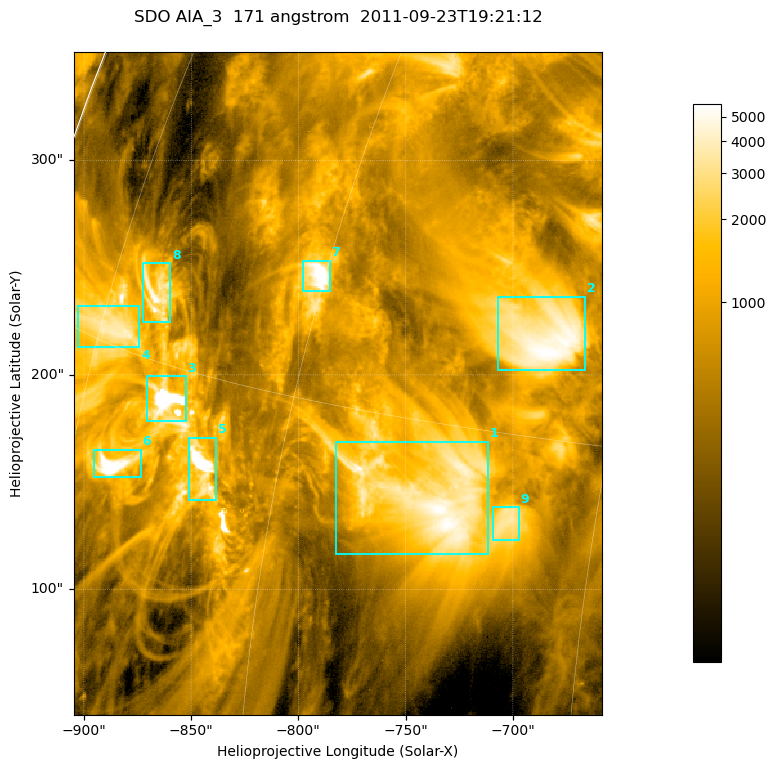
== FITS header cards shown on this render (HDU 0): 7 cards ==
TELESCOP= 'SDO     '           /
INSTRUME= 'AIA_3   '           /
WAVELNTH=                  171 /
WAVEUNIT= 'angstrom'           /
DATE-OBS= '2011-09-23T19:21:12.34' /
CTYPE1  = 'HPLN-TAN'           /
CTYPE2  = 'HPLT-TAN'           /

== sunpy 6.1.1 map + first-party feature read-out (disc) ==
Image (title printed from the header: SDO AIA_3  171 angstrom  2011-09-23T19:21:12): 411 x 515 px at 0.599 arcsec/px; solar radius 957 arcsec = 1596 px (partial field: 2.6% of the solar disc is inside the frame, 100% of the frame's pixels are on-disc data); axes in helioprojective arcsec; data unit not stated in the header (colour bar unlabelled)
Pointing: header CRPIX1/2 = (2051.64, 2049.57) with CRVAL1/2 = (0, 0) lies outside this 411 x 515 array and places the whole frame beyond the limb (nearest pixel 1.41 R_sun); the SolarSoft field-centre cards XCEN/YCEN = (-781.6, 196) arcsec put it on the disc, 1311 arcsec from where CRPIX/CRVAL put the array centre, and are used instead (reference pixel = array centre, CRVAL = XCEN/YCEN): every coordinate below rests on XCEN/YCEN
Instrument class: DISC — disc imager (sunpy class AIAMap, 171 A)
Bright regions (active regions / flare kernels): reference = the on-disc median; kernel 3 px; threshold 5 sigma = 2020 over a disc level ~624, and >= 1.15x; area >= 211 px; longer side >= 5 px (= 3 arcsec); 9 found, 9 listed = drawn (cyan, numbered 1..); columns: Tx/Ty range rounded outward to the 2 arcsec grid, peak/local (2 s.f.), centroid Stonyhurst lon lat
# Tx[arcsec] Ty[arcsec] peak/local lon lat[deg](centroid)
1 -784..-712 116..170 8.8 -52 +13
2 -708..-666 202..238 9.1 -49 +18
3 -872..-852 178..200 26 -68 +14
4 -904..-874 212..232 6.5 -74 +15
5 -852..-838 142..172 19 -65 +12
6 -896..-872 152..166 21 -71 +12
7 -798..-784 238..254 18 -60 +18
8 -874..-860 224..252 9.3 -71 +17
9 -710..-696 122..138 5.7 -49 +13